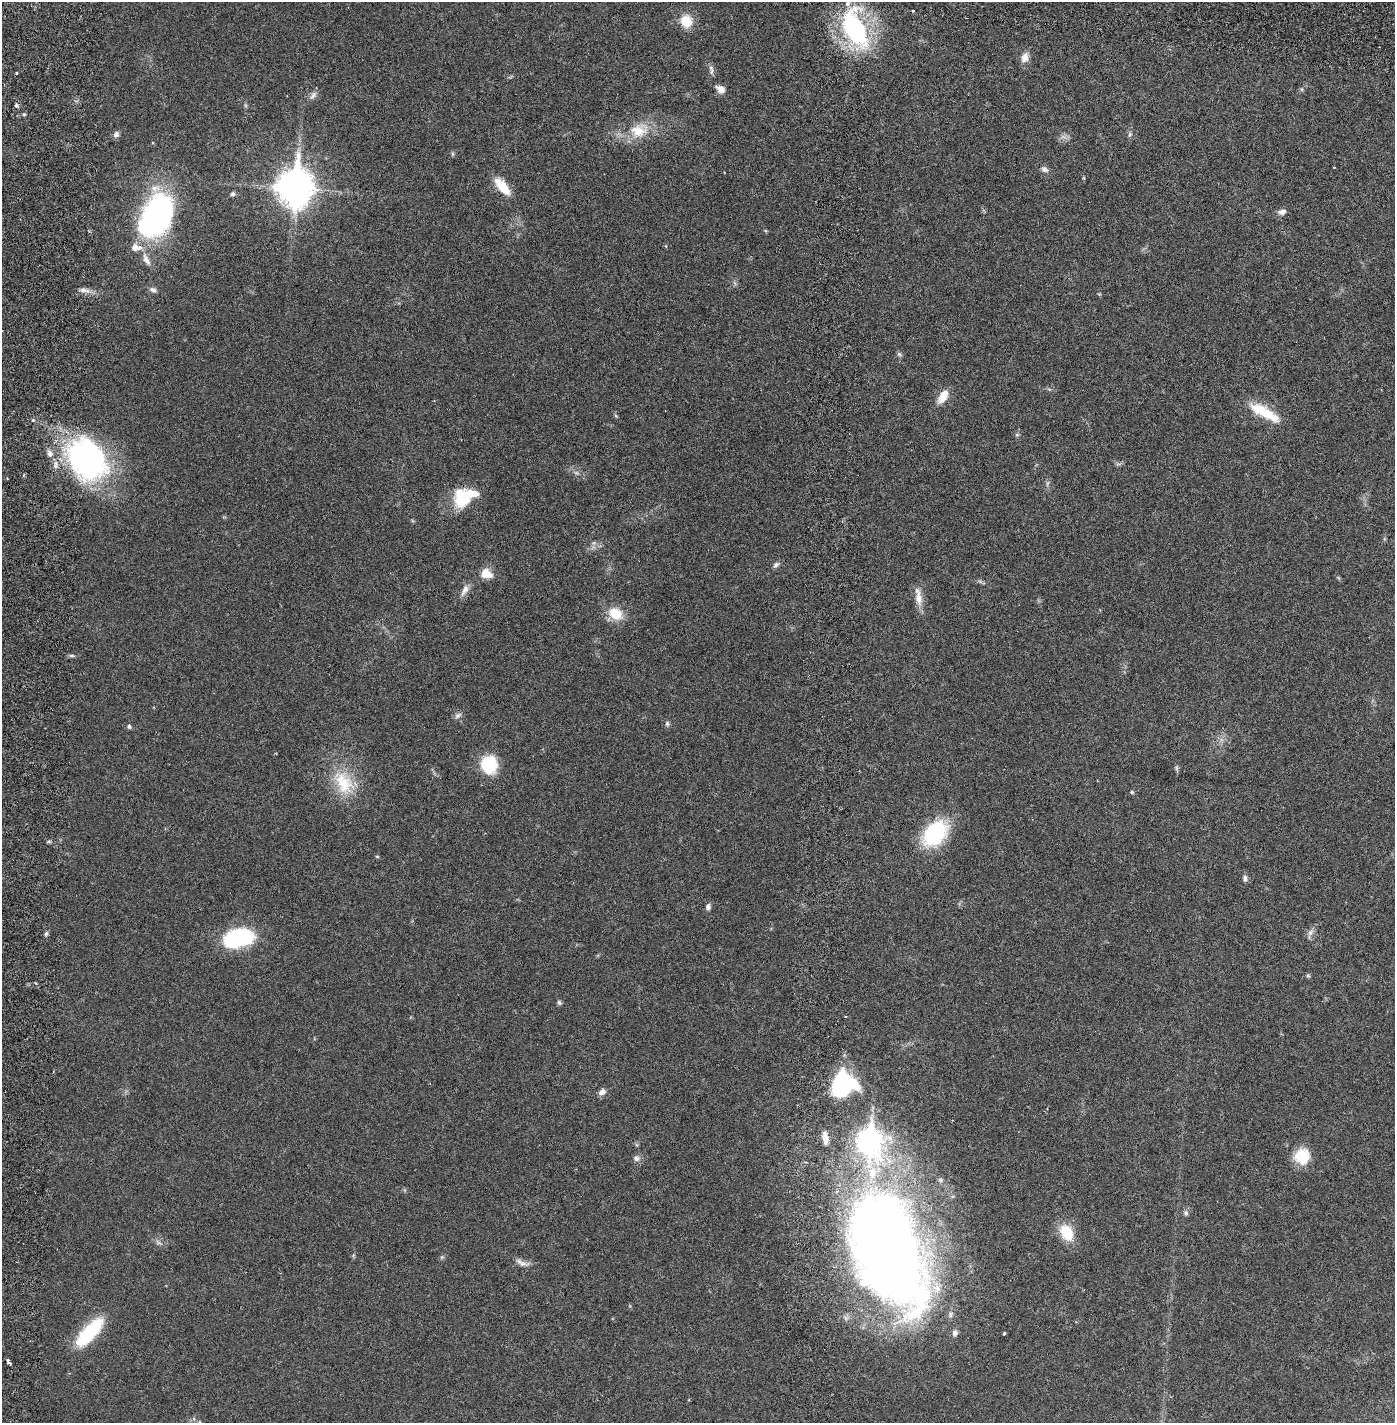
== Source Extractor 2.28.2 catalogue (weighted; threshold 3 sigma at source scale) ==
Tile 6 of 4 x 4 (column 2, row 2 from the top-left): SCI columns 1493-2885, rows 2930-4350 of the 5880 x 5855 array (HDU 1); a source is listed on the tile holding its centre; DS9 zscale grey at full resolution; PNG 1397 x 1425 px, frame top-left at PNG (2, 2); no overlay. Nothing masked; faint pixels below the display range render black.
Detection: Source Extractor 2.28.2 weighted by HDU 2 'WHT'; one run over the whole footprint, this tile lists its part. Background 0.021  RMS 0.0033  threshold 0.0135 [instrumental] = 3 sigma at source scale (4.09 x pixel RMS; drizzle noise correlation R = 1.36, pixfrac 0.8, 0.05/0.05 arcsec/px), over >= 5 px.
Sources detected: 85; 1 too faint to see at this stretch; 1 inside a brighter object's white glare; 1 cosmic-ray / hot-pixel residue — not listed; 11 inside a brighter listed object's ellipse — not listed separately; the other 71 listed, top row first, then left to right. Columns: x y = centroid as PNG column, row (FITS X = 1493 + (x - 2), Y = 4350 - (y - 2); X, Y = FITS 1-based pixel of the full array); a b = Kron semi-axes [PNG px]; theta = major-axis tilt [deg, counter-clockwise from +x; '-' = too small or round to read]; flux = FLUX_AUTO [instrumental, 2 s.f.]
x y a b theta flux
686 21 12 11 - 4.4
854 28 46 23 -65 28
1025 57 14 9 72 1.6
712 71 13 5 78 0.64
16 73 3 2 - 0.23
720 89 12 8 -32 1.2
1302 89 6 4 -89 0.28
313 96 13 7 52 0.96
16 105 6 5 - 0.37
24 114 5 4 - 0.26
639 130 28 21 19 6.2
116 134 9 7 59 0.67
1130 135 7 5 86 0.45
452 154 7 4 -82 0.28
1334 167 3 2 - 0.13
1044 169 10 7 -29 0.79
502 186 24 10 -50 4.3
295 188 14 11 86 400
233 194 6 5 - 0.43
1282 212 10 7 13 0.92
155 216 38 23 60 59
146 260 21 7 -63 1.7
84 290 15 5 -9 1.1
153 290 9 6 -26 0.69
899 354 6 6 - 0.4
943 396 18 9 57 2.6
1264 412 41 13 -28 6.8
616 416 6 4 -44 0.23
1017 435 6 4 0 0.28
87 459 49 38 -57 49
576 473 7 5 -29 0.47
1047 483 9 4 77 0.43
460 499 28 15 -84 5.4
594 543 6 5 - 0.43
776 565 9 6 43 0.65
486 574 15 12 -27 2.3
465 590 18 7 62 1.3
919 598 24 9 -83 2.3
615 614 17 13 -32 4.3
72 656 6 4 -18 0.32
458 715 10 6 33 0.66
667 724 7 6 - 0.46
129 726 6 5 - 0.42
489 765 21 18 -78 7.4
1177 768 9 4 -81 0.37
344 783 38 23 -61 8.9
1132 792 5 4 - 0.3
935 833 26 17 48 18
377 856 5 3 - 0.19
1245 878 9 5 88 0.57
708 907 7 6 - 0.65
1310 933 16 6 68 0.85
46 934 6 5 - 0.38
238 938 30 18 12 18
1308 976 6 5 - 0.28
559 1002 7 5 -56 0.4
840 1085 32 19 82 15
602 1092 9 7 34 1.1
825 1138 16 7 -81 1.7
1302 1156 18 17 - 5.4
636 1158 9 9 - 0.75
1186 1213 8 6 -66 0.53
1066 1233 22 15 -62 5.2
887 1247 121 65 -69 230
442 1257 6 4 71 0.29
523 1263 18 7 -6 1.2
89 1332 40 14 46 11
955 1333 9 7 76 0.77
1004 1333 3 3 - 0.22
8 1361 6 3 -55 0.86
199 1422 6 4 -89 0.29
Isophote crosses this tile's border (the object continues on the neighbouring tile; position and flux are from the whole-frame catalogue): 1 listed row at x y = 199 1422